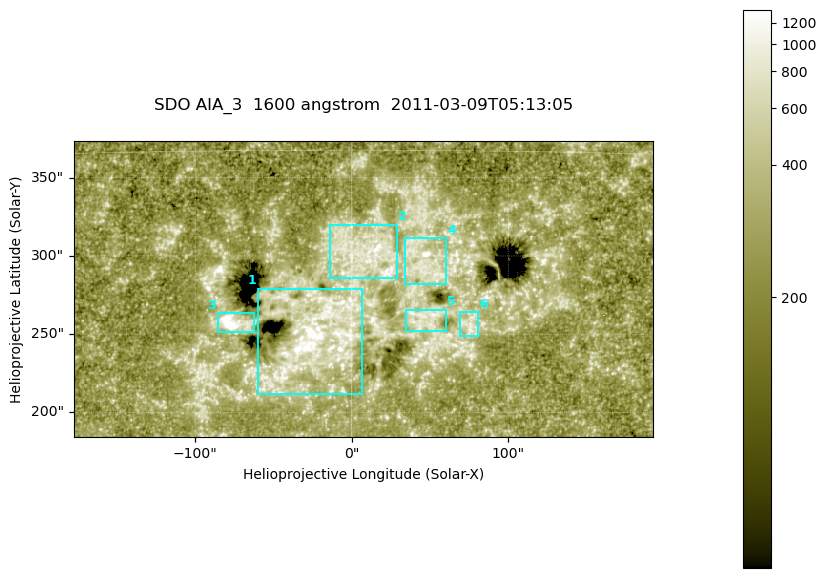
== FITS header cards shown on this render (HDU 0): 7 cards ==
TELESCOP= 'SDO     '           /
INSTRUME= 'AIA_3   '           /
WAVELNTH=                 1600 /
WAVEUNIT= 'angstrom'           /
DATE-OBS= '2011-03-09T05:13:05.119' /
CTYPE1  = 'HPLN-TAN'           /
CTYPE2  = 'HPLT-TAN'           /

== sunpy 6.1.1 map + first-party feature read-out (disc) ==
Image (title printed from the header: SDO AIA_3  1600 angstrom  2011-03-09T05:13:05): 607 x 311 px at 0.609 arcsec/px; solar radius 966 arcsec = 1586 px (partial field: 2.4% of the solar disc is inside the frame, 100% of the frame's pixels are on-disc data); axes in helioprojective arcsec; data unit not stated in the header (colour bar unlabelled)
Pointing: header CRPIX1/2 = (2052.59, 2044.23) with CRVAL1/2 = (0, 0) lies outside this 607 x 311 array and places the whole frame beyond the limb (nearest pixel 1.42 R_sun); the SolarSoft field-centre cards XCEN/YCEN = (7.308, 278.9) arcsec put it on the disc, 1787 arcsec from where CRPIX/CRVAL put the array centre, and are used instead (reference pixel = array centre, CRVAL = XCEN/YCEN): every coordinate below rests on XCEN/YCEN
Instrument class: DISC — disc imager (sunpy class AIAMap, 1600 A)
Bright regions (active regions / flare kernels): reference = the on-disc median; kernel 5 px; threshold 5 sigma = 426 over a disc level ~261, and >= 1.15x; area >= 188 px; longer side >= 4 px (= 2.4 arcsec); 6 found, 6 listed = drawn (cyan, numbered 1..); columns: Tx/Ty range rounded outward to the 2 arcsec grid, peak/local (2 s.f.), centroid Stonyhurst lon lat
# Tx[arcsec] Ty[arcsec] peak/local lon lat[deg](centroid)
1 -60..8 210..280 15 -1 +8
2 -14..30 286..320 5.7 +0 +11
3 -86..-62 250..264 15 -5 +8
4 34..60 282..312 6.3 +3 +11
5 34..60 252..266 3.8 +3 +8
6 68..82 248..264 3.6 +5 +8